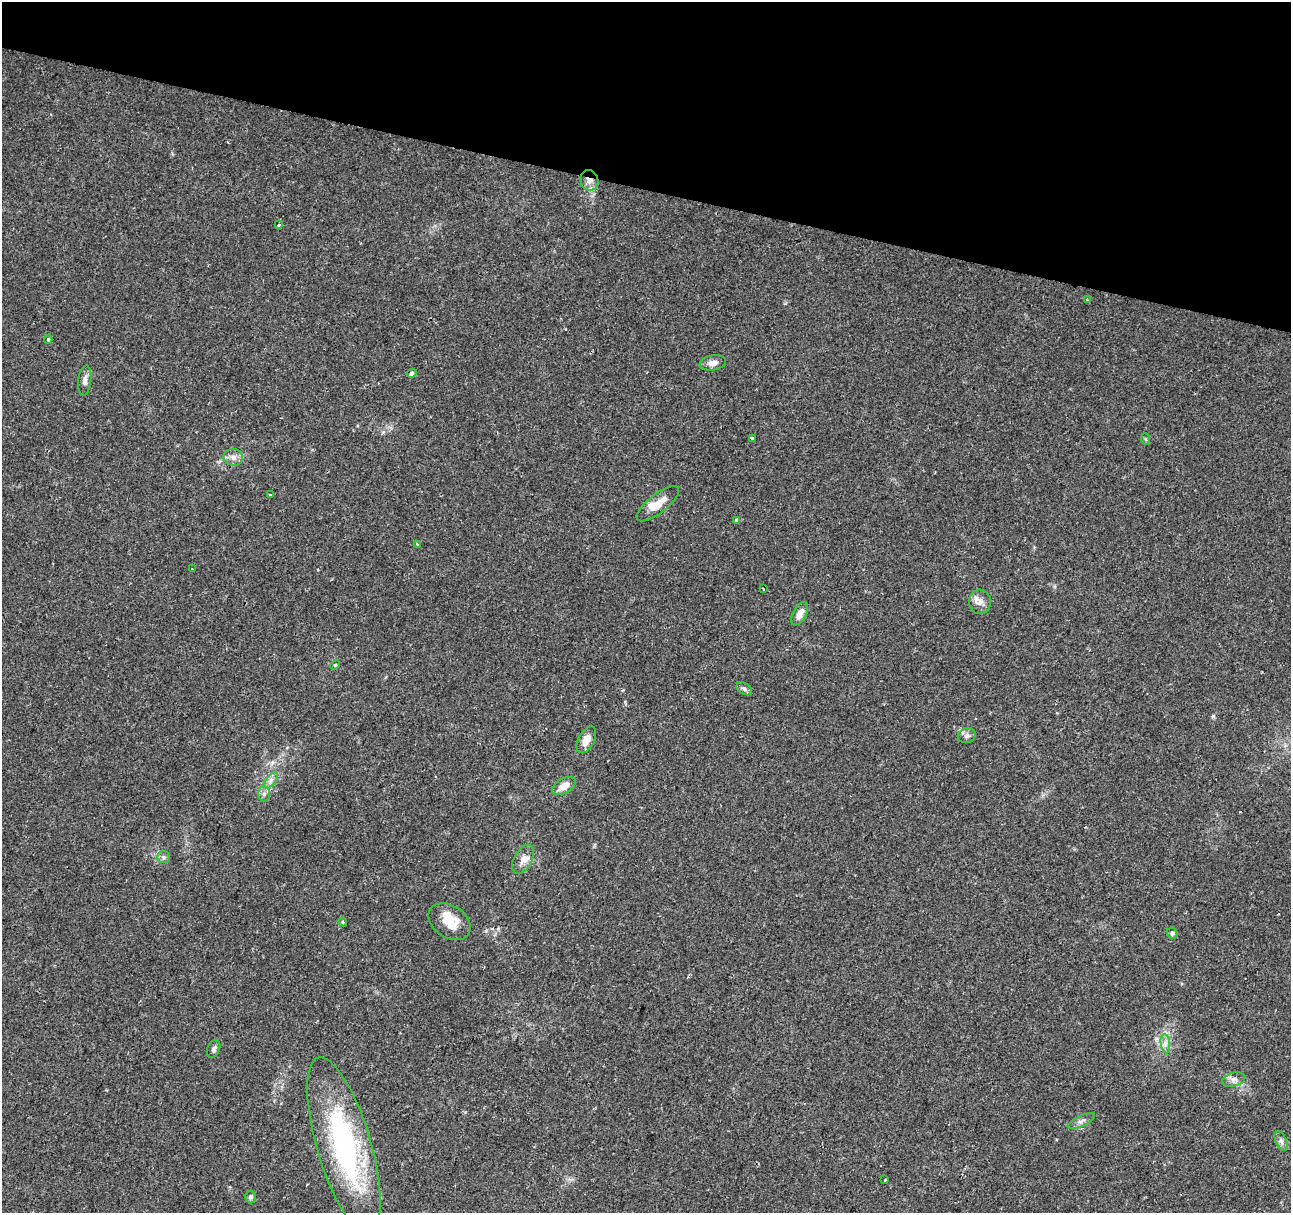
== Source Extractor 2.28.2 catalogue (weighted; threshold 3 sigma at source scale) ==
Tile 2 of 4 x 4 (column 2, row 1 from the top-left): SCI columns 1298-2586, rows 3917-5127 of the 5165 x 5346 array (HDU 1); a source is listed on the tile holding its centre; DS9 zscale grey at full resolution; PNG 1293 x 1215 px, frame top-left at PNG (2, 2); each listed source drawn as its Kron ellipse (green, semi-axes under 4 px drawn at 4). Shown black and unused: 16% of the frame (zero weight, under 2 of 3 exposures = <1% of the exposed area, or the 3 px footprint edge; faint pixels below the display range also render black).
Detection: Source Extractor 2.28.2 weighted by HDU 2 'WHT'; one run over the whole footprint, this tile lists its part. Background 0.0365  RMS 0.0038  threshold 0.017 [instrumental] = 3 sigma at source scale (4.5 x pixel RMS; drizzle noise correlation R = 1.50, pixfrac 1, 0.0396/0.0396 arcsec/px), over >= 5 px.
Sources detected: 40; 1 inside a brighter object's white glare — neither listed nor drawn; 1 inside a brighter listed object's ellipse — not listed separately; the other 38 listed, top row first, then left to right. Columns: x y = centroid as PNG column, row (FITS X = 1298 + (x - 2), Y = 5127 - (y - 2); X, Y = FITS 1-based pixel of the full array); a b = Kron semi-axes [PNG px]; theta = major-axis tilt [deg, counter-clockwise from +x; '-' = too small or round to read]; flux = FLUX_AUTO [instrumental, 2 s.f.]
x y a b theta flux
589 180 10 9 - 2.4
279 225 3 3 - 1.2
1087 300 4 3 - 0.46
48 339 4 4 - 0.55
713 363 13 7 10 2.1
412 373 5 4 - 1.6
85 380 15 6 84 1.8
752 438 4 3 - 1
1145 439 6 4 -88 0.5
233 457 10 8 -11 1.9
270 495 2 2 - 0.55
658 504 26 9 38 5.1
737 520 4 3 - 0.89
417 544 3 2 - 0.37
192 569 3 2 - 0.42
763 589 3 2 - 0.34
980 602 12 11 - 2.6
800 614 13 6 61 3.4
335 665 5 3 - 0.38
744 689 8 5 -32 1
967 736 9 7 18 1.5
586 740 14 8 62 4
271 780 10 5 54 1.5
564 786 13 7 29 3.6
264 794 7 6 - 1.3
163 857 6 5 - 0.82
523 859 16 9 61 2.8
343 922 4 3 - 0.46
450 922 23 16 -33 7.4
1172 933 6 5 - 0.71
1165 1044 9 4 -82 1.4
214 1049 9 6 67 1
1234 1080 12 7 14 1.9
1081 1121 15 5 26 1.5
1281 1141 10 5 -65 1.2
344 1146 92 27 -74 70
885 1180 3 3 - 0.62
250 1197 6 5 - 0.87
Overlapping masked pixels (flux is a lower limit): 1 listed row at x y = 589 180
Unlisted compact peaks at least as high as the median listed source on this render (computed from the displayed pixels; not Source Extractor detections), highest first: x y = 1213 716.